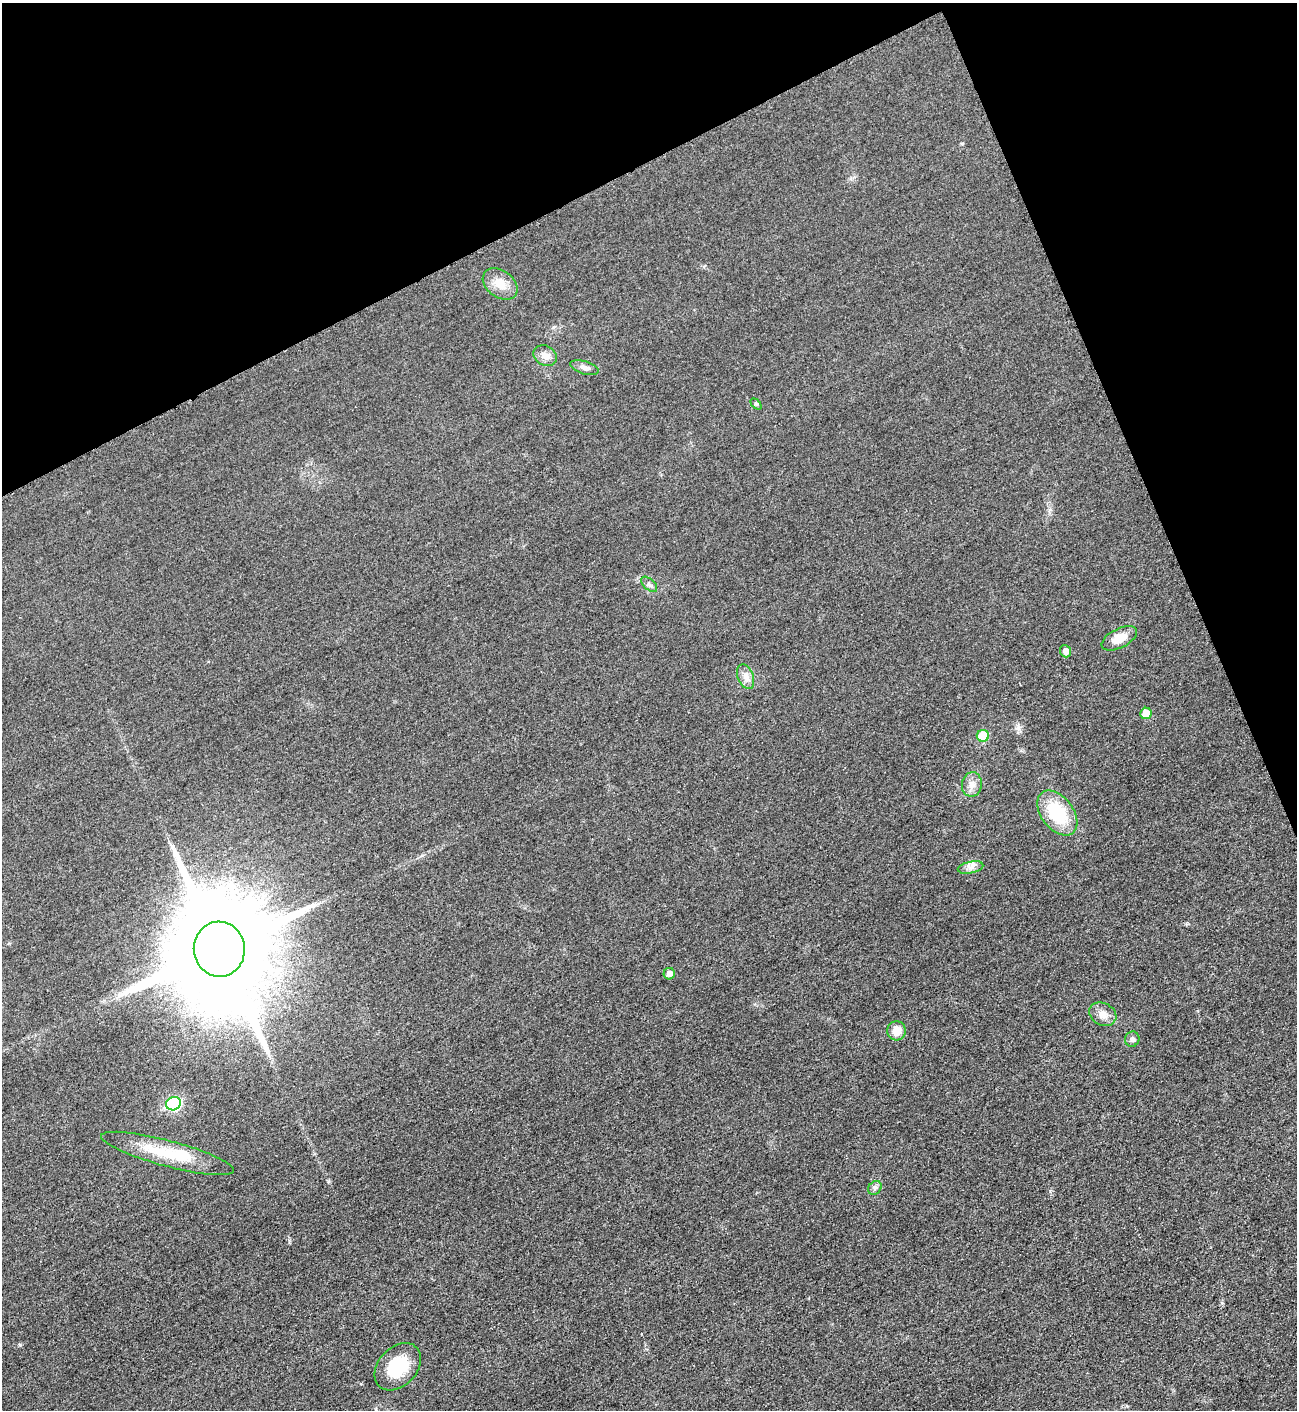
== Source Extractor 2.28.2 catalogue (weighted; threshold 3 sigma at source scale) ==
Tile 3 of 4 x 4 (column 3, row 1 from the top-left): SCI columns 2887-4181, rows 4234-5641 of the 5640 x 5651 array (HDU 1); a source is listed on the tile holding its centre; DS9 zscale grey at full resolution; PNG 1299 x 1412 px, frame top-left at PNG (2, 3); each listed source drawn as its Kron ellipse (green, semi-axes under 4 px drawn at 4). Shown black and unused: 21% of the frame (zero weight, under 3 of 5 exposures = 1% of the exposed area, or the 3 px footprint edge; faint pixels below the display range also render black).
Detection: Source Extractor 2.28.2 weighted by HDU 2 'WHT'; one run over the whole footprint, this tile lists its part. Background 0.0189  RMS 0.005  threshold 0.0227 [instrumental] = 3 sigma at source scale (4.5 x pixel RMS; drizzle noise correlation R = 1.50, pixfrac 1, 0.05/0.05 arcsec/px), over >= 5 px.
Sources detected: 23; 1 inside a brighter object's white glare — neither listed nor drawn; the other 22 listed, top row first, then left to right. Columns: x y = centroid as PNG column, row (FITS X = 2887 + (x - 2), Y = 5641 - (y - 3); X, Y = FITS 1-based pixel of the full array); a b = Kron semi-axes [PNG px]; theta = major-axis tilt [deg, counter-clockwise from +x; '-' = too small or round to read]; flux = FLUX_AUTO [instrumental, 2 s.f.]
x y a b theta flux
500 284 19 13 -36 7
545 356 12 10 -29 3.7
584 368 15 6 -16 2.4
756 404 6 4 -45 0.71
649 584 10 5 -42 1.4
1119 638 19 9 27 7.6
1066 651 6 5 - 2.7
746 677 13 7 -69 3.2
1146 713 6 5 - 8.1
983 736 6 6 - 13
972 784 12 10 80 3.6
1057 813 25 16 -53 27
971 867 13 6 13 2.6
219 949 27 25 -85 17000
669 974 5 5 - 2.8
1103 1014 14 11 -29 4.4
897 1031 9 9 - 5.5
1132 1039 7 7 - 1.7
173 1104 7 6 - 61
167 1153 68 13 -15 22
875 1188 7 6 - 1.5
398 1367 27 19 46 19
Unlisted compact peaks at least as high as the median listed source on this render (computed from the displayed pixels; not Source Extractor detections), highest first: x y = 20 1345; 1018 728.